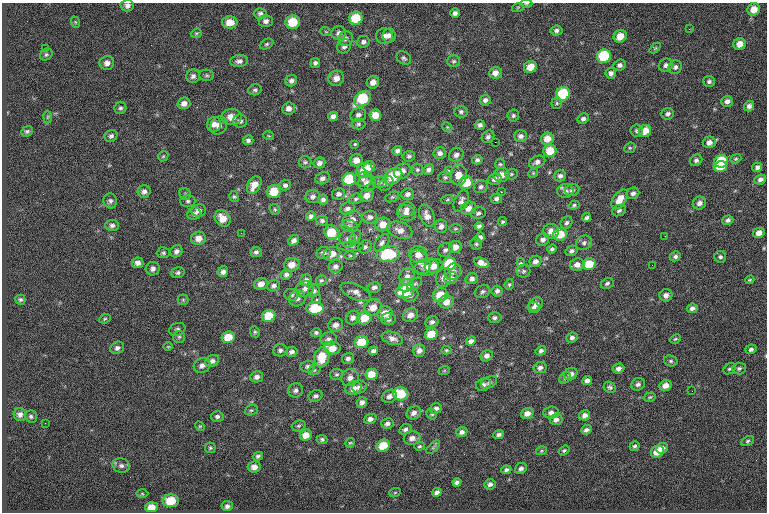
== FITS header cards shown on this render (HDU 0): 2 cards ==
NAXIS1  =                  765
NAXIS2  =                  510

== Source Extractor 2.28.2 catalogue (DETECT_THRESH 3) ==
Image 765 x 510 px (HDU 0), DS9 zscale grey, 1 PNG px = 1 image px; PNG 769 x 514 px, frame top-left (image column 1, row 510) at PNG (2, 3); each listed source drawn as its Kron ellipse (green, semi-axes under 4 px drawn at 4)
Background -0.752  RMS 9.3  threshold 27.8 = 3 sigma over >= 5 px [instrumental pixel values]
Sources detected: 371; all 371 listed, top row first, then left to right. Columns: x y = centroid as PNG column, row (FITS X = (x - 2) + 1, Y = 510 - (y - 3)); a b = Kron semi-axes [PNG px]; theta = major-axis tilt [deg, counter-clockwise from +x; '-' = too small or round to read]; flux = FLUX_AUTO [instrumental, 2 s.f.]
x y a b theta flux
526 3 6 3 1 730
127 6 7 6 - 2200
518 7 6 3 19 600
754 9 6 6 - 6700
260 13 6 5 - 1700
455 13 5 4 - 1900
356 18 7 6 - 16000
266 21 7 6 - 2200
75 22 6 3 -71 690
230 22 7 6 - 6200
293 22 7 7 - 16000
689 29 4 3 - 480
556 30 6 5 - 1600
326 32 6 3 -19 660
196 33 6 4 20 840
339 33 7 7 - 2400
384 36 8 8 - 3200
389 36 7 6 - 2400
620 36 7 6 - 7200
346 38 7 7 - 2200
363 42 6 5 - 1900
267 44 7 5 26 1100
740 44 6 6 - 5100
344 46 7 6 - 2200
45 48 3 2 - 510
655 48 6 4 44 760
46 55 7 5 37 1200
604 56 7 6 - 32000
404 58 8 6 -35 1400
239 61 9 6 7 2300
453 61 6 5 - 1200
107 63 7 7 - 3000
315 63 5 5 - 1500
620 65 6 5 - 1900
666 65 7 6 - 2000
530 67 6 5 - 7900
675 67 7 6 - 1800
495 73 6 6 - 3900
611 73 5 5 - 2000
207 75 7 5 -3 1200
193 76 7 6 - 2000
336 78 8 7 - 4300
291 81 6 5 - 2000
709 81 6 5 - 1500
373 82 6 6 - 3600
255 90 6 5 - 1300
563 94 7 6 - 32000
362 99 9 6 36 29000
485 100 5 5 - 1800
727 101 6 5 - 2500
184 103 6 5 - 3100
557 103 6 5 - 990
749 106 5 5 - 1900
120 108 6 6 - 1300
289 108 6 6 - 3000
461 112 7 6 - 1500
668 114 6 5 - 1800
358 115 8 6 20 2100
375 115 6 6 - 6700
333 116 5 4 - 2400
513 116 6 5 - 1300
48 117 6 4 88 910
231 117 10 8 2 6500
583 119 6 5 - 1700
240 121 7 6 - 1900
214 124 7 7 - 3100
358 124 7 5 0 1300
219 125 9 8 - 3600
480 125 5 4 - 1800
447 127 6 4 -45 770
27 131 6 5 - 1100
637 131 6 6 - 1400
645 131 6 6 - 8300
111 136 6 5 - 1600
269 136 5 3 - 600
521 136 6 5 - 2300
488 137 7 5 43 1800
547 139 6 6 - 6400
248 140 5 5 - 1600
495 142 2 2 - 3600
709 142 6 6 - 3500
355 144 3 3 - 1300
630 148 6 5 - 880
397 151 5 4 - 1700
550 151 6 6 - 12000
440 153 6 6 - 2200
456 155 8 6 35 2500
163 156 6 4 43 870
409 156 6 5 - 1200
736 159 6 4 21 870
356 160 6 6 - 4500
477 160 5 4 - 1400
696 160 6 5 - 1700
721 161 7 6 - 28000
305 162 6 6 - 1200
537 162 8 5 25 2400
319 163 6 5 - 2200
500 164 5 5 - 910
369 167 6 5 - 5000
720 167 6 5 - 19000
757 167 5 4 - 1700
417 170 6 6 - 1100
428 170 6 5 - 2000
364 171 8 7 - 13000
402 171 9 7 31 3800
448 171 4 3 - 620
533 173 5 4 - 700
511 174 6 5 - 890
458 175 10 8 85 5800
501 175 8 7 - 5500
393 176 10 7 38 17000
560 176 6 5 - 1900
445 177 7 6 - 1200
323 178 7 5 24 2100
349 179 7 6 - 24000
363 179 8 7 - 2300
495 179 7 5 15 2500
760 179 6 5 - 2200
379 182 7 6 - 1700
367 183 9 8 - 3400
386 183 8 6 44 2000
466 183 7 6 - 13000
254 185 9 6 58 6900
285 185 5 5 - 1600
481 187 7 6 - 1800
572 190 7 6 - 1800
144 191 6 6 - 2300
565 191 8 7 - 2400
274 192 7 6 - 13000
501 192 3 2 - 630
633 193 6 5 - 1900
185 194 6 5 - 1200
338 194 7 5 11 2100
408 194 6 5 - 2100
367 195 7 6 - 4100
234 197 6 4 -74 950
313 197 7 6 - 2000
392 197 7 4 25 1100
355 199 7 5 16 1300
496 199 6 5 - 1700
620 199 11 6 56 8500
323 200 5 5 - 1800
447 200 6 4 19 840
110 201 7 7 - 1800
188 201 7 6 - 1500
461 201 11 6 66 2300
699 203 7 6 - 2600
574 205 5 4 - 970
469 208 8 6 26 4100
275 209 6 4 -46 910
347 209 7 6 - 2300
198 210 7 6 - 2800
407 210 8 7 - 2600
619 210 7 5 26 1500
406 213 9 7 -14 3200
478 213 7 6 - 1500
194 214 7 6 - 1900
311 216 5 4 - 1700
427 216 11 7 -68 4200
370 217 7 6 - 2300
223 218 9 7 -51 6800
587 218 4 3 - 1300
352 220 10 8 26 4200
728 220 5 4 - 1800
322 221 6 5 - 1400
503 222 4 4 - 830
567 223 6 5 - 1600
383 224 8 7 - 7500
112 225 7 5 1 2000
350 226 8 6 -16 1600
441 226 7 6 - 2600
479 226 4 4 - 1800
455 229 6 3 0 690
400 230 13 8 -20 4900
551 231 8 7 - 4400
241 233 3 2 - 630
332 233 7 6 - 16000
759 233 6 5 - 4700
560 234 7 6 - 12000
665 236 3 2 - 620
355 237 7 5 63 1300
480 237 5 4 - 2300
198 238 7 6 - 4900
348 239 8 8 - 2800
294 240 6 5 - 2100
543 240 6 6 - 2200
382 243 10 6 53 2100
584 243 8 7 - 2000
476 244 6 5 - 1100
350 246 13 4 0 1600
365 247 7 6 - 1600
455 247 6 6 - 4400
552 249 5 4 - 1200
445 250 7 6 - 1800
176 251 6 5 - 2100
572 251 6 5 - 1700
256 252 5 5 - 1700
163 253 6 5 - 1200
323 253 7 6 - 2400
332 254 8 6 22 6600
388 254 11 8 6 29000
418 255 9 8 - 4600
350 256 6 4 -1 860
675 256 5 4 - 1400
720 257 6 6 - 1400
535 261 6 5 - 2700
420 262 12 9 -60 4800
138 263 5 5 - 2600
481 263 8 4 -21 4500
521 263 4 3 - 1800
449 264 7 6 - 22000
589 264 6 5 - 14000
292 265 8 6 15 5500
577 265 7 6 - 3800
652 265 2 2 - 520
336 266 7 6 - 2300
434 266 9 7 17 6100
427 267 12 8 10 4500
153 269 7 6 - 2400
523 271 7 6 - 1400
223 272 5 5 - 2100
453 272 8 7 - 2700
178 273 6 5 - 1400
286 274 6 5 - 1800
407 276 8 7 - 3100
444 278 9 7 79 3200
451 278 7 5 27 2200
472 279 6 5 - 2000
306 280 6 5 - 2000
321 280 6 5 - 990
750 280 4 3 - 660
607 283 7 5 27 1400
261 284 7 6 - 4300
415 284 8 4 37 1100
509 284 6 4 70 880
406 285 7 6 - 8400
274 286 6 5 - 2000
374 287 6 5 - 1900
305 289 9 7 22 2700
314 291 6 5 - 1500
497 291 5 5 - 1700
356 292 16 7 -23 3500
405 292 9 6 11 15000
482 292 8 6 26 1500
291 295 7 6 - 1500
410 295 8 6 20 2200
440 295 8 6 28 11000
666 295 6 6 - 2900
297 298 8 7 - 2800
316 299 5 4 - 970
20 300 5 5 - 1100
183 300 5 5 - 830
446 302 7 6 - 5700
536 304 7 6 - 2500
533 307 6 5 - 1800
315 308 8 6 2 18000
373 308 9 8 - 5900
692 308 5 4 - 2100
385 313 7 7 - 7100
410 315 8 6 31 4600
269 316 7 6 - 13000
353 318 7 6 - 2400
365 318 7 6 - 11000
495 318 7 5 1 1600
105 319 6 4 23 870
388 319 7 6 - 2600
432 322 7 5 32 2000
336 325 7 6 - 3300
177 329 8 6 19 1600
255 332 6 4 -64 1000
316 333 5 4 - 1400
431 334 6 5 - 12000
179 337 6 6 - 1100
228 337 7 5 23 10000
392 338 11 6 -18 2900
572 338 6 5 - 1800
329 339 8 7 - 2400
675 339 5 3 - 810
471 341 5 4 - 2200
362 342 7 6 - 14000
168 347 4 3 - 550
117 348 7 6 - 2000
332 348 8 6 -4 7900
751 349 6 4 16 1700
280 350 7 6 - 1900
446 350 5 4 - 900
373 351 5 4 - 1800
419 351 6 6 - 2700
541 351 5 4 - 1500
292 352 6 5 - 2100
487 356 6 5 - 2600
322 357 10 7 79 15000
348 359 6 5 - 1800
212 361 7 6 - 2200
671 361 7 5 -14 1300
202 366 8 7 - 2700
308 366 7 6 - 1800
540 368 6 5 - 2100
739 368 7 6 - 1400
618 369 6 5 - 2300
730 369 7 5 35 1200
314 370 6 5 - 990
444 371 6 3 19 610
336 374 6 5 - 1100
372 374 6 5 - 7800
571 374 7 6 - 3400
257 377 6 5 - 2400
350 378 9 8 - 3200
565 378 6 5 - 1000
587 381 5 4 - 2700
489 382 8 5 26 1700
638 384 7 6 - 2000
483 385 7 6 - 2100
666 385 6 5 - 4700
359 387 7 6 - 2400
610 387 6 5 - 1400
353 388 8 6 17 4000
296 390 7 7 - 2100
692 391 2 2 - 370
401 394 7 6 - 20000
315 396 7 5 23 1800
389 396 8 6 32 2500
650 397 6 4 17 850
362 402 6 5 - 2400
436 408 6 5 - 1900
251 410 6 5 - 1100
414 413 7 6 - 2800
527 413 6 5 - 4100
551 413 7 6 - 2400
20 414 6 6 - 2200
432 414 5 4 - 870
585 415 6 5 - 2900
31 416 6 6 - 1300
217 416 6 5 - 1600
370 419 6 5 - 2300
556 419 6 5 - 2700
45 423 2 2 - 310
387 423 6 5 - 1900
200 426 5 4 - 700
299 426 7 5 20 1100
405 429 6 5 - 1600
586 430 5 4 - 2000
462 432 6 5 - 2100
306 435 6 5 - 5700
499 435 5 4 - 1700
412 438 8 6 12 3500
322 439 5 4 - 1200
748 441 7 4 28 1000
350 443 5 4 - 680
383 446 7 5 29 15000
419 446 5 4 - 910
635 446 5 4 - 1100
433 447 9 3 45 970
210 448 5 5 - 870
662 448 6 5 - 3600
564 450 6 4 36 950
541 451 5 3 - 640
657 452 7 5 38 8700
258 456 5 4 - 1200
121 466 9 7 -14 2200
254 467 6 5 - 3400
521 468 6 5 - 1800
506 470 5 4 - 1500
457 482 4 4 - 1800
490 484 6 5 - 2000
395 492 6 3 20 590
437 492 5 4 - 2000
142 494 6 4 -1 720
171 501 8 6 1 18000
227 506 5 5 - 1900
151 507 6 5 - 6600
At the frame edge (FLAGS 8, measured only in part): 3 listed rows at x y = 526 3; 127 6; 751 349